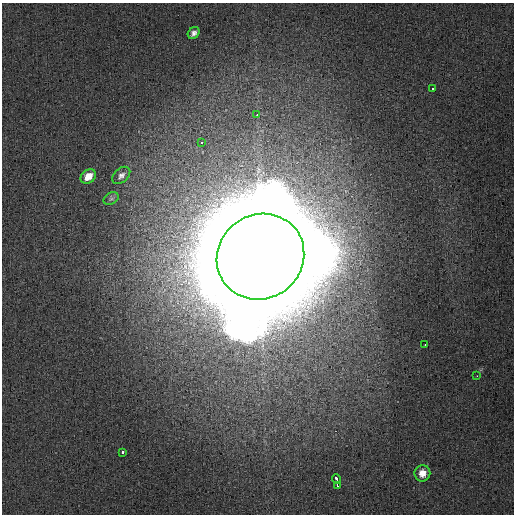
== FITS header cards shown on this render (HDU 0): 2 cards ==
NAXIS1  =                  512
NAXIS2  =                  512

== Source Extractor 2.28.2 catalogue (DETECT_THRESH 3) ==
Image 512 x 512 px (HDU 0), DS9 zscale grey, 1 PNG px = 1 image px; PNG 516 x 516 px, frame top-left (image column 1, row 512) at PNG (2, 3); each listed source drawn as its Kron ellipse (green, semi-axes under 4 px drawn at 4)
Background 6.44e-04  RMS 0.0014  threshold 0.00414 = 3 sigma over >= 5 px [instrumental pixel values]
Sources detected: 14; all 14 listed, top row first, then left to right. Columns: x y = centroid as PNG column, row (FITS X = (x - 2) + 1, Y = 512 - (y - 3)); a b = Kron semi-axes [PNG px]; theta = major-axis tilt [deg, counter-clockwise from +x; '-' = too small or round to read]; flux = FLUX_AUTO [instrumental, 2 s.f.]
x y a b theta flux
194 33 6 5 - 0.38
432 89 3 3 - 0.77
257 115 3 2 - 0.21
202 142 3 3 - 0.61
121 175 10 7 43 0.42
88 176 8 6 37 1.2
111 198 8 5 30 0.19
260 257 45 42 37 9800
425 344 3 2 - 0.28
477 376 2 2 - 0.24
123 452 4 3 - 8.8
422 473 8 8 - 0.94
336 479 5 3 - 1.9
337 485 4 3 - 5.3